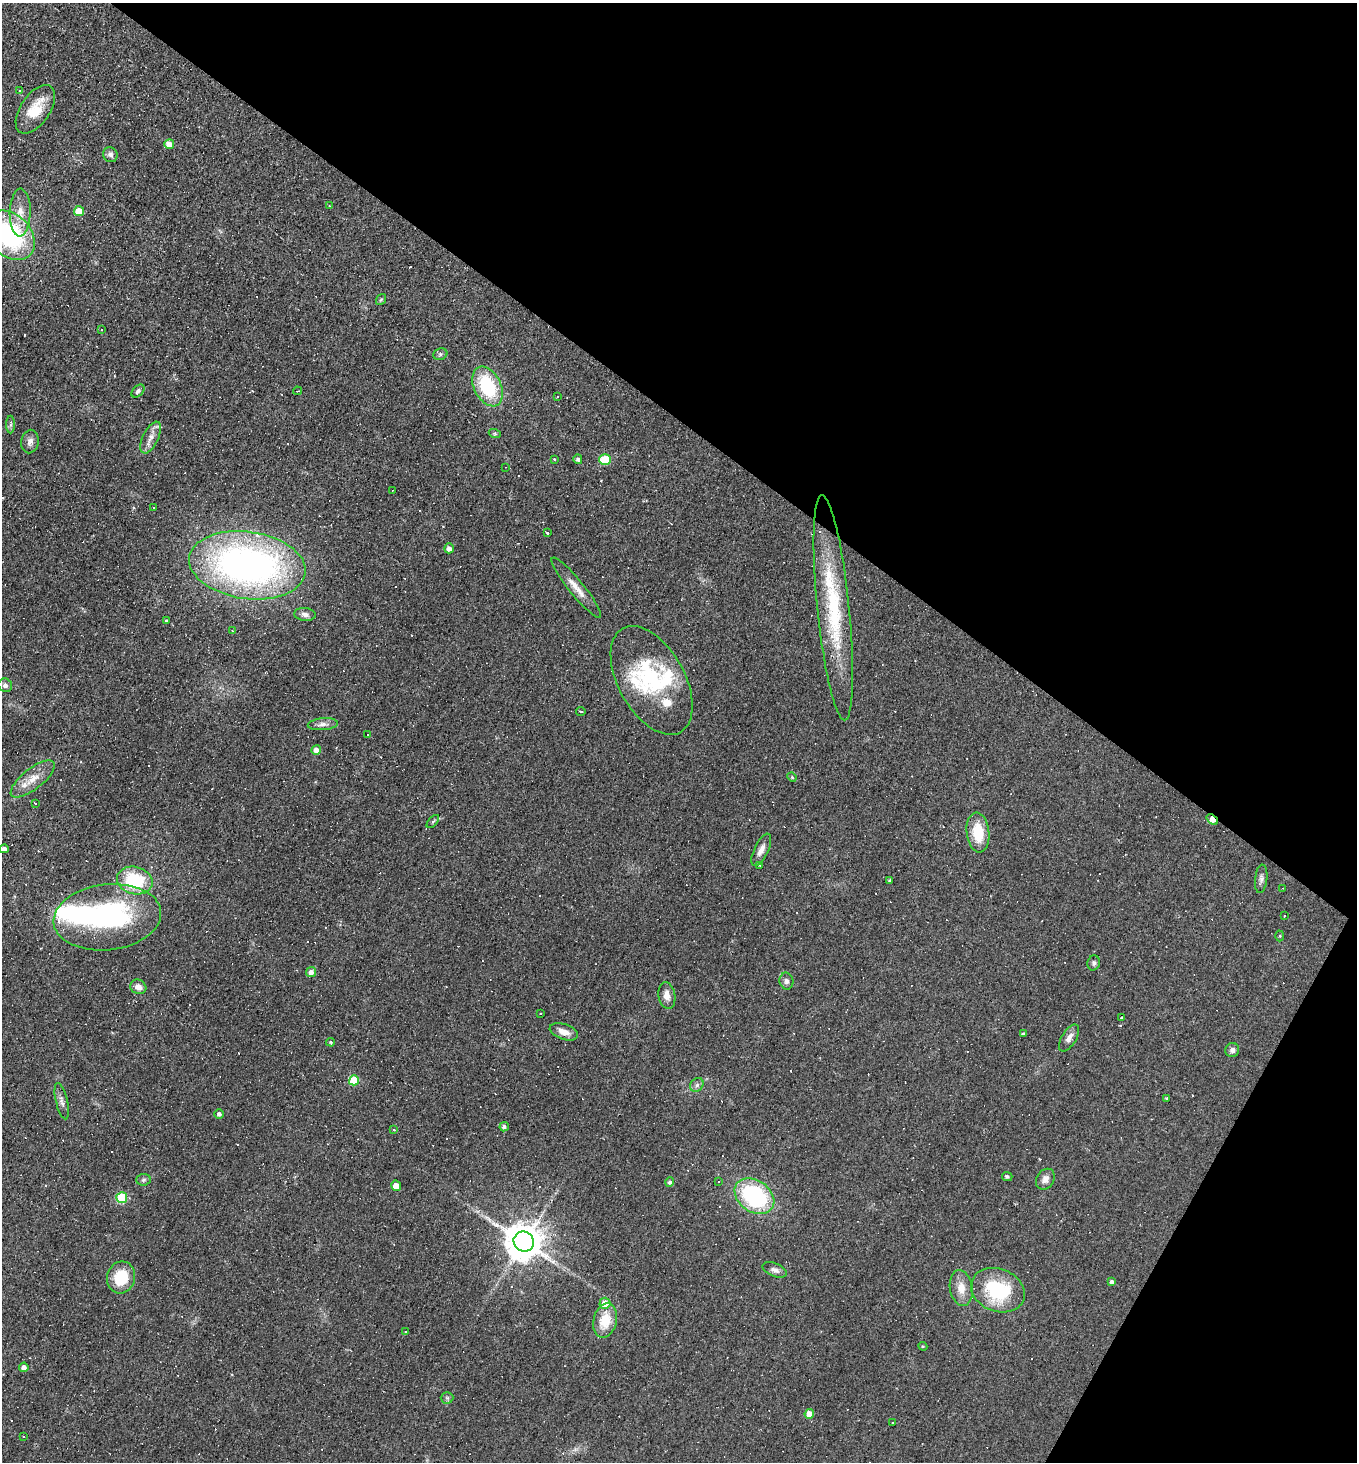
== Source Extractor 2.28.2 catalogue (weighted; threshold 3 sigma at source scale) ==
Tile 8 of 4 x 4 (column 4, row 2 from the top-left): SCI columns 4209-5563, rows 2919-4378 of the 5847 x 5837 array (HDU 1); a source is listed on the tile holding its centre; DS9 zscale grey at full resolution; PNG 1359 x 1464 px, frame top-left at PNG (2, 3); each listed source drawn as its Kron ellipse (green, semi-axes under 4 px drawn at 4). Shown black and unused: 33% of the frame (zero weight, under 2 of 3 exposures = <1% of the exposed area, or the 3 px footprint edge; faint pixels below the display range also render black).
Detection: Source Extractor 2.28.2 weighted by HDU 2 'WHT'; one run over the whole footprint, this tile lists its part. Background 0.0353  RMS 0.0078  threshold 0.0353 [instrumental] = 3 sigma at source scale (4.5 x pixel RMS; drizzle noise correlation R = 1.50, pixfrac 1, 0.05/0.05 arcsec/px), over >= 5 px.
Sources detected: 179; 1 inside a brighter object's white glare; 74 cosmic-ray / hot-pixel residue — neither listed nor drawn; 7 inside a brighter listed object's ellipse — not listed separately; the other 97 listed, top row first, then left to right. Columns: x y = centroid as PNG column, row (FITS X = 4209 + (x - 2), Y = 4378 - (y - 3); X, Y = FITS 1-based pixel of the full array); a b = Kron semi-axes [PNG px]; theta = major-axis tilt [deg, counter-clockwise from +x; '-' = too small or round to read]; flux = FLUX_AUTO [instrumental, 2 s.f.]
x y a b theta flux
19 91 3 3 - 1.2
35 109 27 14 56 21
169 144 5 5 - 7.6
110 155 8 7 - 2.7
329 206 3 3 - 0.62
79 211 5 5 - 19
20 213 24 10 89 11
10 235 28 20 -45 100
381 299 6 4 53 0.95
101 330 3 3 - 1.9
440 354 7 5 22 1.6
488 386 21 13 -63 50
138 391 8 5 46 1.7
297 391 4 3 - 0.59
557 397 3 3 - 1.6
10 424 9 4 89 1.7
495 434 6 4 -19 1.1
151 438 17 7 64 6.3
30 441 12 8 78 4.2
554 459 4 3 - 0.55
578 459 5 4 - 2
605 459 5 5 - 36
506 467 3 2 - 0.49
392 491 2 2 - 0.64
154 508 3 3 - 11
547 533 3 3 - 18
449 548 5 4 - 3.8
247 565 58 33 -8 350
576 588 38 7 -51 9.9
833 608 113 16 -84 76
305 614 11 6 -6 3.1
167 621 4 3 - 1.1
232 631 3 3 - 1.4
652 680 59 33 -61 75
5 685 7 6 - 2.6
581 711 4 2 - 0.87
323 724 15 6 5 4
368 734 3 2 - 0.73
316 750 5 4 - 5.6
792 777 5 4 - 0.84
33 779 27 10 38 12
35 804 3 2 - 0.98
1212 819 6 4 -37 11
433 821 8 4 48 1.1
978 833 20 11 -83 23
4 849 4 4 - 3.1
761 850 18 7 64 5.2
759 865 4 3 - 1
1261 879 14 6 84 3
135 880 18 13 -14 44
890 881 4 3 - 1.1
1283 888 3 2 - 0.48
1284 915 3 3 - 6.3
107 917 54 33 7 130
1280 936 5 3 - 0.72
1094 963 7 6 - 1.9
311 972 5 5 - 3.5
786 981 8 7 - 2.6
138 987 8 7 - 4.9
667 995 13 8 -80 5.8
540 1013 3 2 - 0.55
1122 1017 4 3 - 1.5
564 1032 15 7 -19 6.8
1023 1034 3 3 - 1.5
1069 1038 15 7 59 4.6
331 1042 4 3 - 0.88
1232 1050 7 7 - 2.5
354 1080 5 5 - 32
697 1085 7 6 - 2.2
1167 1098 3 3 - 0.74
62 1101 18 5 -77 3.7
219 1114 5 5 - 2.3
504 1127 4 4 - 2.2
394 1130 3 3 - 2.6
1007 1176 5 4 - 1.5
1045 1179 11 8 58 4.9
144 1180 7 5 3 1.7
719 1181 3 3 - 5.9
670 1182 5 4 - 1.7
396 1186 5 5 - 8.5
754 1196 21 15 -35 88
122 1198 5 5 - 47
524 1242 10 9 - 2200
775 1270 13 6 -23 3.6
121 1277 16 14 74 24
1112 1282 4 4 - 2.3
961 1288 18 11 -81 9.6
998 1290 28 21 -21 54
605 1303 5 5 - 12
605 1320 18 11 77 19
406 1332 4 3 - 0.82
923 1346 4 4 - 0.86
24 1367 5 4 - 3.7
447 1398 6 6 - 1.4
809 1414 5 4 - 9.5
893 1423 3 2 - 0.51
24 1436 3 3 - 1.7
Overlapping masked pixels (flux is a lower limit): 1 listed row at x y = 1212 819
Isophote crosses this tile's border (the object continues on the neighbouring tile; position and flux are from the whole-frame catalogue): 1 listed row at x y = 10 235